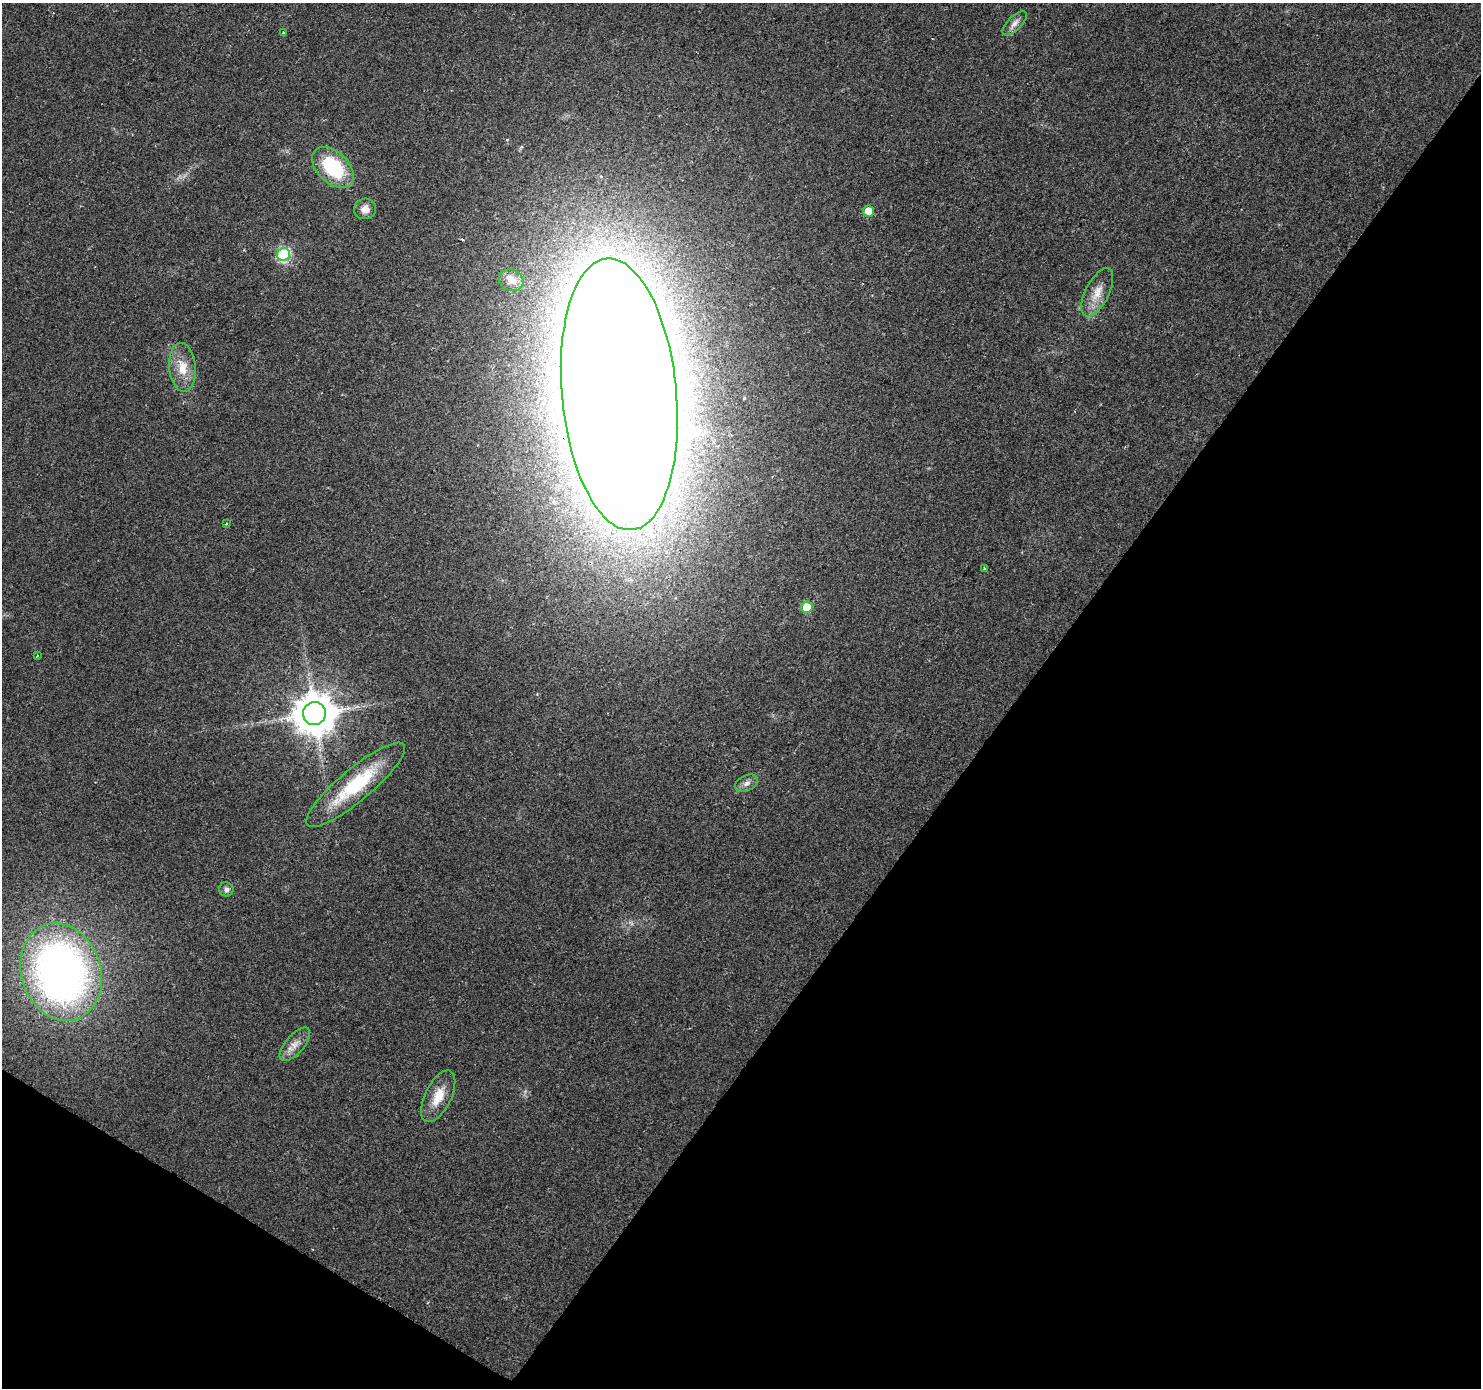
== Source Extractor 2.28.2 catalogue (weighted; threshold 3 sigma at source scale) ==
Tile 15 of 4 x 4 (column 3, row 4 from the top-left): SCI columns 2975-4453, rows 261-1646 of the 5937 x 5994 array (HDU 1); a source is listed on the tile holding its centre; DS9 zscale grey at full resolution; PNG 1483 x 1390 px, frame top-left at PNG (2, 3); each listed source drawn as its Kron ellipse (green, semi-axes under 4 px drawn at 4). Shown black and unused: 35% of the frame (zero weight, under 2 of 3 exposures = <1% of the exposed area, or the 3 px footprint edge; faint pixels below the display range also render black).
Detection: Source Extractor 2.28.2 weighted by HDU 2 'WHT'; one run over the whole footprint, this tile lists its part. Background 0.0277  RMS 0.0055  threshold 0.0247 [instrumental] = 3 sigma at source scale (4.5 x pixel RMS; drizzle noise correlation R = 1.50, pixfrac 1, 0.0396/0.0396 arcsec/px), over >= 5 px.
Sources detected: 22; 1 inside a brighter listed object's ellipse — not listed separately; the other 21 listed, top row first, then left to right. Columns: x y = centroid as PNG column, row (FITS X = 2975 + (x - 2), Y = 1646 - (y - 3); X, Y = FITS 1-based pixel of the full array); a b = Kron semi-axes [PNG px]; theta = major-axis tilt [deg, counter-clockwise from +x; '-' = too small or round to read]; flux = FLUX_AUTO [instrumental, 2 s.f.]
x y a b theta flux
1015 23 15 7 45 3.3
283 32 4 3 - 0.77
333 167 25 15 -44 38
365 209 11 10 - 4
868 211 5 5 - 9.4
283 254 6 6 - 70
511 280 12 10 -22 4.1
1097 292 26 11 63 8.8
182 367 25 13 -85 11
619 394 136 57 -85 4400
226 524 4 2 - 0.51
985 568 4 4 - 0.87
807 607 6 5 - 17
37 655 3 3 - 0.69
314 714 11 11 - 1800
746 783 12 7 24 2.7
356 785 63 16 40 41
226 889 7 7 - 1.9
61 972 50 39 -72 310
295 1044 20 9 49 5.4
438 1096 28 13 64 11
Overlapping masked pixels (flux is a lower limit): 1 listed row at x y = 619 394